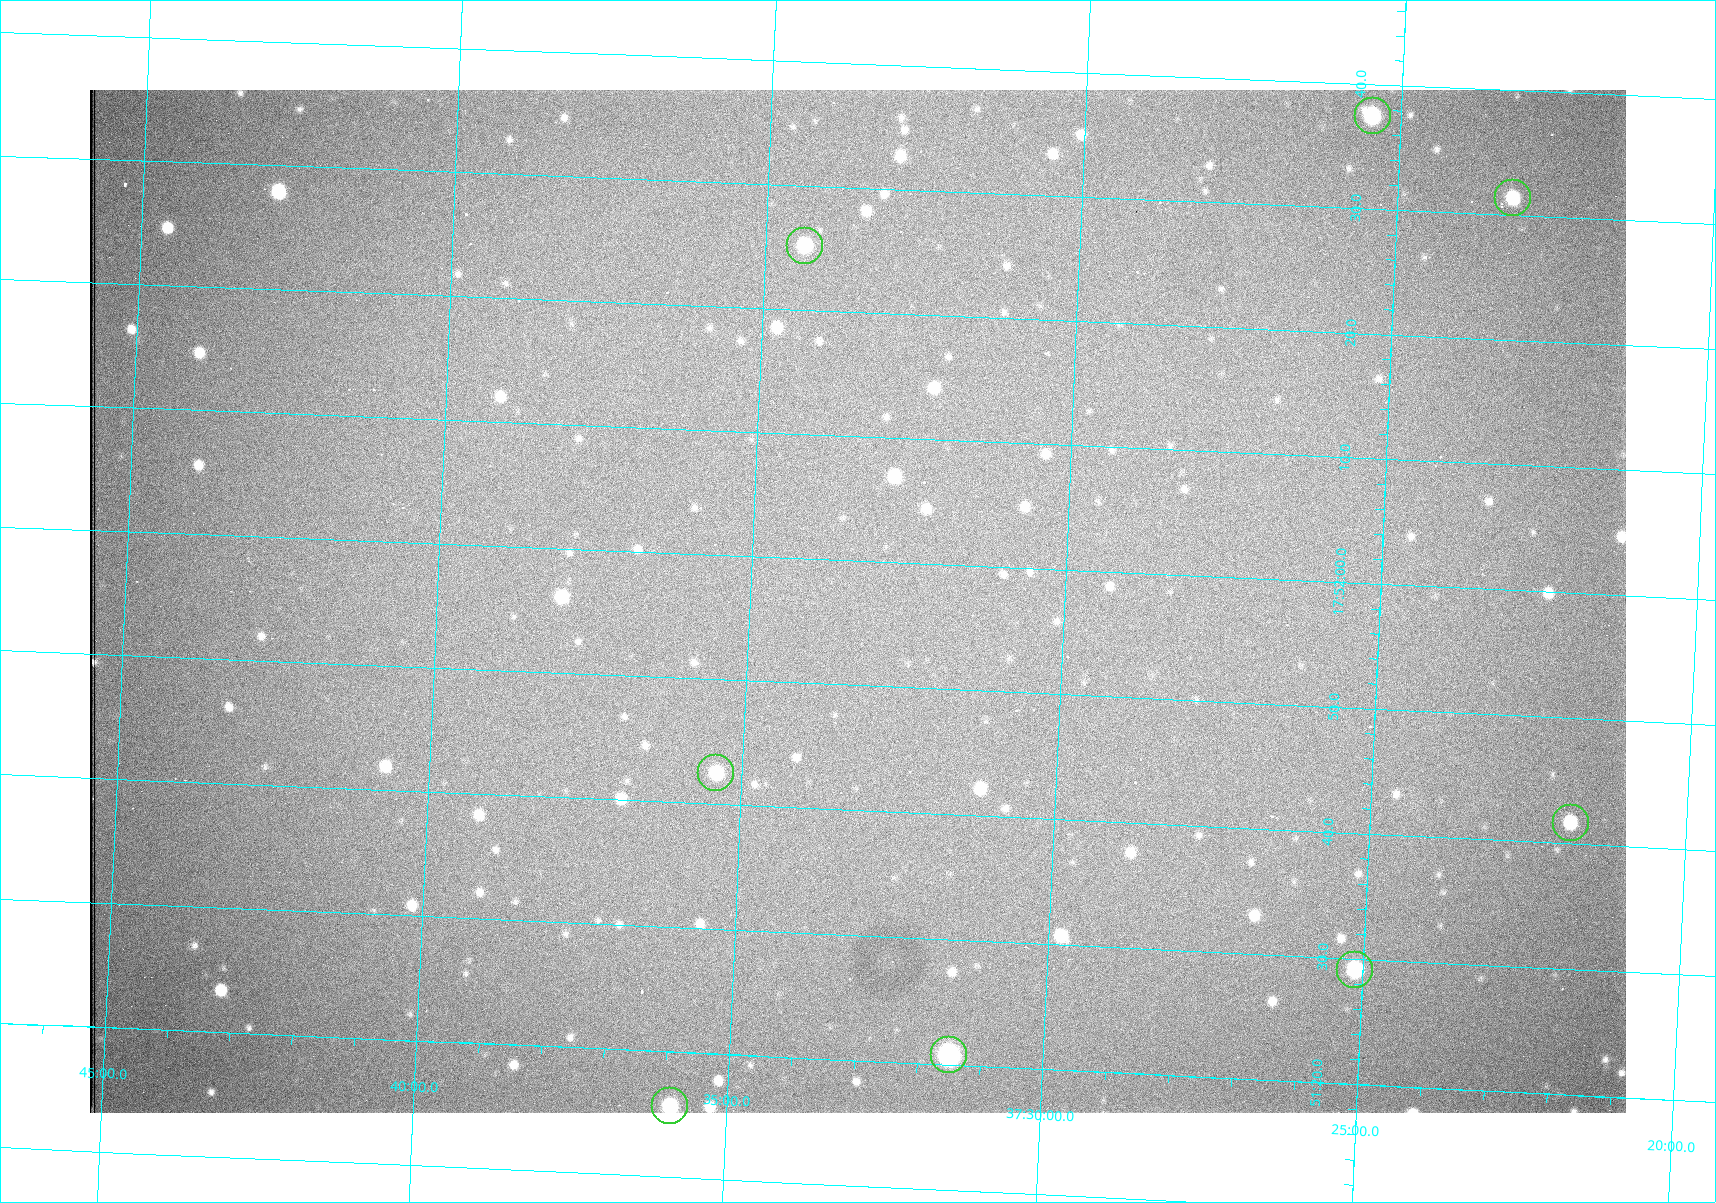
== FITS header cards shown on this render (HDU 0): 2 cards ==
NAXIS1  =                 1536 /fastest changing axis
NAXIS2  =                 1023 /next to fastest changing axis

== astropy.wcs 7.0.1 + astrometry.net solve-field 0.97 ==
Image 1536 x 1023 px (HDU 0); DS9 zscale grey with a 90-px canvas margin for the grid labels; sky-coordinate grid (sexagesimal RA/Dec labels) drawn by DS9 from the SOLVED WCS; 8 Tycho-2 reference stars matched to detected sources circled (green)
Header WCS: RA---TAN/DEC--TAN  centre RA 17:51:57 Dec +37:33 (267.99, +37.55 deg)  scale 0.958 arcsec/px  FOV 24.5' x 16.3'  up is +87 deg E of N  parity flipped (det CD > 0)
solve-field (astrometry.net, Tycho-2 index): VERIFIED the header's WCS against the Tycho-2 star catalogue (8 matches, 0 conflicts) and refined it, rather than solving blind
Solved WCS: RA---TAN-SIP/DEC--TAN-SIP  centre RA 17:51:57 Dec +37:33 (267.99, +37.55 deg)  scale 0.956 arcsec/px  FOV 24.5' x 16.3'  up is +87 deg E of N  parity flipped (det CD > 0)
The solver's refit moves the header's centre by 1 arcsec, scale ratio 0.9979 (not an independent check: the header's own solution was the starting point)
Tycho-2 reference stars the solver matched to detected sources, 8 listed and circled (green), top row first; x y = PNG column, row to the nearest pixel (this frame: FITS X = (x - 90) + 1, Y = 1023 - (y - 90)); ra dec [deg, ICRS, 3 dp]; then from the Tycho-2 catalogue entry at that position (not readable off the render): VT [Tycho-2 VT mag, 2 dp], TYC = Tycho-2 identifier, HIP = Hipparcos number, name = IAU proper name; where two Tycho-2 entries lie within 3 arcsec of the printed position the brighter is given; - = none
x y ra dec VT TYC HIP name
1373 116 268.156 +37.424 11.25 2620-712-1 - -
1513 198 268.131 +37.386 12.62 2620-526-1 - -
805 246 268.105 +37.573 11.82 3089-995-1 - -
716 773 267.927 +37.590 11.84 3089-1137-1 - -
1571 823 267.924 +37.364 11.94 2620-391-1 - -
1355 970 267.871 +37.419 11.35 2620-812-1 - -
949 1055 267.836 +37.525 9.96 3089-889-1 - -
670 1106 267.815 +37.598 11.54 3089-1081-1 - -